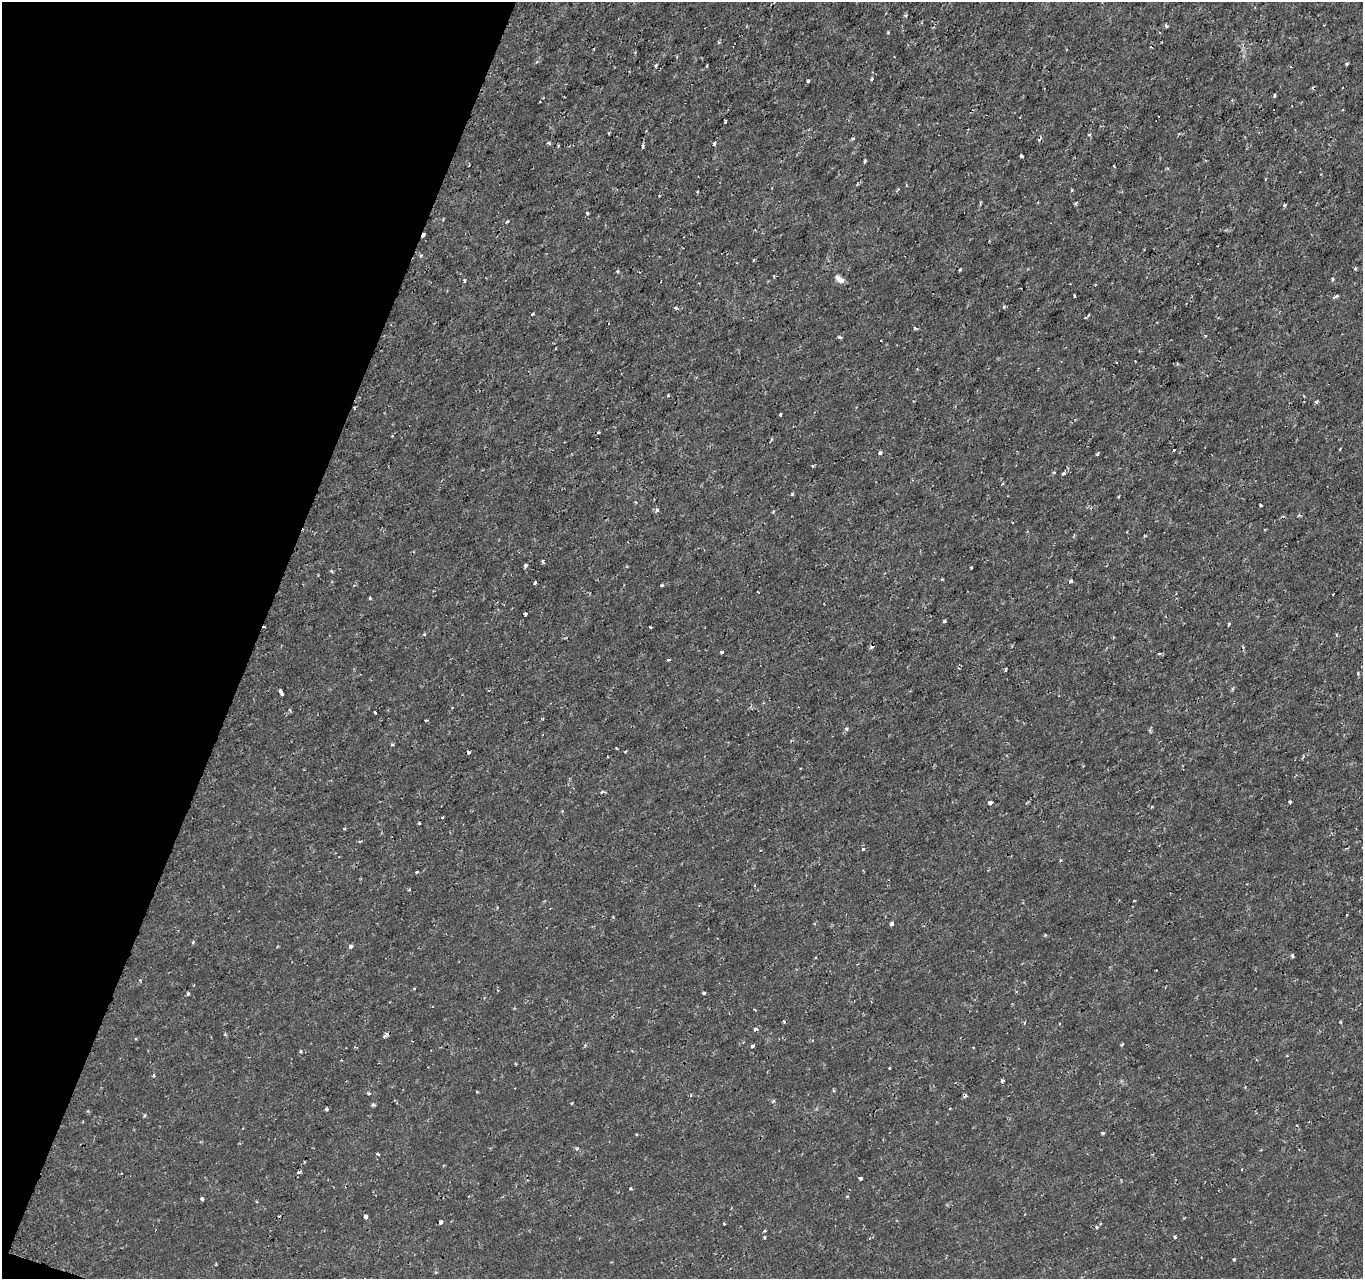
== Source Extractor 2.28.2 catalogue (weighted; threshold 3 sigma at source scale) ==
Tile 9 of 4 x 4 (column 1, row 3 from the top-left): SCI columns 1-1361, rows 1491-2767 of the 5451 x 5597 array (HDU 1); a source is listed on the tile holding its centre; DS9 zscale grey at full resolution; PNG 1365 x 1281 px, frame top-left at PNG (2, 2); no overlay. Shown black and unused: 19% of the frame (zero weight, under 2 of 3 exposures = <1% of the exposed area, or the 3 px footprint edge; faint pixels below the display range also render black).
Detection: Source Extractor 2.28.2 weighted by HDU 2 'WHT'; one run over the whole footprint, this tile lists its part. Background -7.05e-05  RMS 9.5e-04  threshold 0.00429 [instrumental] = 3 sigma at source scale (4.5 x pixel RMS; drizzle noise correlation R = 1.50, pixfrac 1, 0.0396/0.0396 arcsec/px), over >= 5 px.
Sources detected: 119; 15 cosmic-ray / hot-pixel residue — not listed; the other 104 listed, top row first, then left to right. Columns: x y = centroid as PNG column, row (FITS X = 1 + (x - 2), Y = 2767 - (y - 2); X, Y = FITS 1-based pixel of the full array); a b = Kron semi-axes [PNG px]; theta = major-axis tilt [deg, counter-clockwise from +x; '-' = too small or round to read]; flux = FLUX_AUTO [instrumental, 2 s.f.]
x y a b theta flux
1166 26 5 4 - 0.12
719 42 5 3 - 0.1
1347 64 3 3 - 0.14
656 65 5 3 - 0.11
872 79 3 3 - 0.12
808 81 3 3 - 0.17
1274 96 3 3 - 0.16
725 122 3 2 - 0.14
853 138 3 3 - 0.14
549 143 5 3 - 0.14
714 143 3 3 - 0.28
643 146 5 3 - 0.18
1021 156 4 3 - 0.22
865 161 7 3 76 0.11
1072 190 3 3 - 0.087
1284 204 3 3 - 0.14
587 213 4 3 - 0.12
507 221 4 3 - 0.24
753 260 4 2 - 0.098
1355 268 3 3 - 0.17
960 269 3 3 - 0.11
839 279 12 6 -39 0.44
1333 279 4 3 - 0.11
465 280 4 3 - 0.13
1074 296 3 2 - 0.17
1337 296 6 4 2 0.13
1004 307 3 3 - 0.17
533 314 3 3 - 0.091
915 328 4 4 - 0.11
840 337 4 3 - 0.21
1135 361 2 2 - 0.066
1317 402 3 3 - 0.17
780 415 3 3 - 0.21
599 433 3 3 - 0.23
1340 449 3 2 - 0.072
1174 450 3 3 - 0.32
880 453 4 4 - 0.22
1098 454 4 2 - 0.12
812 466 3 2 - 0.2
1063 474 4 3 - 0.22
792 494 3 3 - 0.12
1119 496 3 2 - 0.17
1260 505 3 3 - 0.28
657 510 4 4 - 0.3
525 565 4 3 - 0.74
971 567 3 2 - 0.099
331 571 4 3 - 0.099
1071 581 4 3 - 0.36
535 583 3 3 - 0.2
662 585 3 2 - 0.16
370 598 3 3 - 0.26
525 614 3 3 - 0.35
944 621 3 3 - 0.24
1229 624 4 3 - 0.092
650 627 3 2 - 0.1
722 652 4 3 - 0.15
1006 670 4 2 - 0.11
1358 673 4 3 - 0.11
280 691 6 3 -64 0.46
375 712 3 3 - 0.26
426 720 3 2 - 0.1
846 729 5 4 - 0.13
392 745 4 3 - 0.14
468 752 4 3 - 0.58
602 792 4 3 - 0.13
1290 802 3 3 - 0.13
990 803 4 3 - 0.45
562 811 3 3 - 0.081
442 817 3 2 - 0.11
419 823 3 2 - 0.12
344 829 3 3 - 0.14
359 841 4 3 - 0.1
863 849 3 3 - 0.25
417 872 3 3 - 0.25
1347 914 3 2 - 0.085
891 924 4 3 - 0.49
351 946 4 3 - 0.45
1292 956 6 3 -82 0.13
704 993 4 3 - 0.3
188 994 3 3 - 0.22
755 1009 4 2 - 0.091
755 1029 5 4 - 0.26
384 1036 5 4 - 0.17
753 1046 4 3 - 0.39
301 1051 4 3 - 0.13
889 1068 2 2 - 0.087
154 1075 4 3 - 0.13
1002 1081 4 4 - 0.18
369 1093 3 3 - 0.19
373 1105 6 4 0 0.12
326 1109 4 3 - 0.17
1102 1133 3 3 - 0.13
577 1149 5 4 - 0.14
860 1178 4 3 - 0.18
630 1189 3 3 - 0.19
202 1198 3 3 - 0.18
366 1217 4 3 - 0.78
441 1222 4 3 - 0.37
724 1224 3 2 - 0.068
1096 1227 4 3 - 0.15
764 1231 3 2 - 0.12
764 1237 3 3 - 0.11
1175 1237 3 3 - 0.12
216 1265 4 2 - 0.073
Overlapping masked pixels (flux is a lower limit): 2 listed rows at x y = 468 752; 755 1029
Unlisted compact peaks at least as high as the median listed source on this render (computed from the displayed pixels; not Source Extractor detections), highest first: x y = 1234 1259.